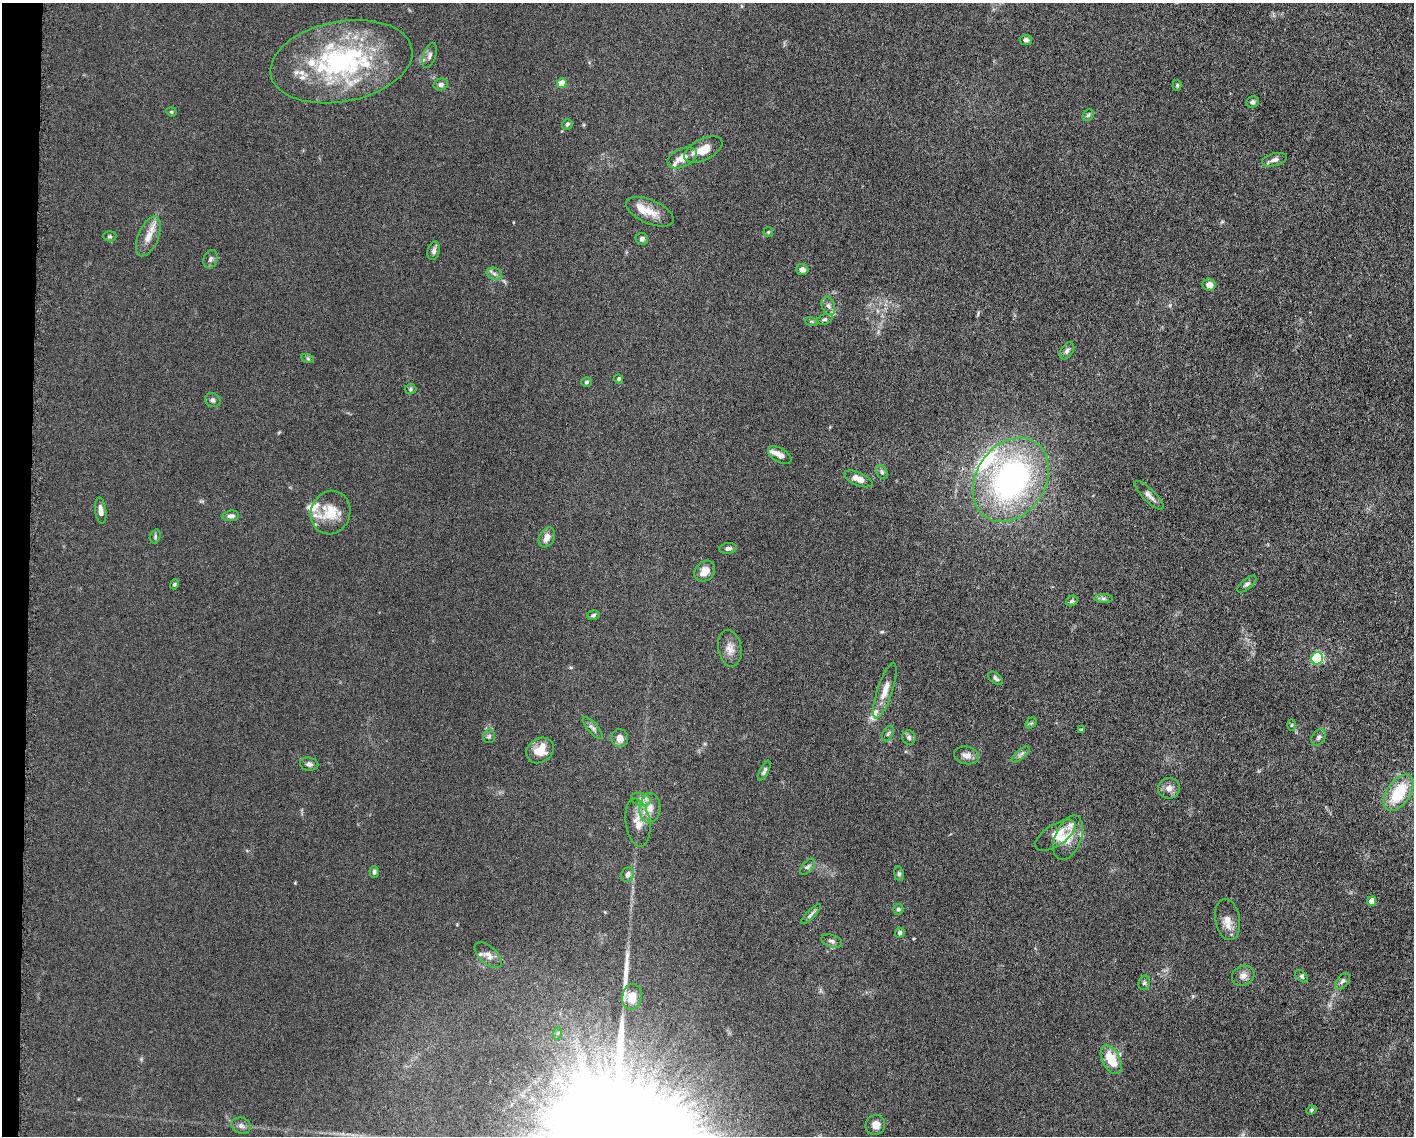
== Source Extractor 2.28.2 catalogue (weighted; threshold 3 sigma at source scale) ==
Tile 7 of 3 x 4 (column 1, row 3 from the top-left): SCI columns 223-1634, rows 1141-2274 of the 4582 x 4551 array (HDU 1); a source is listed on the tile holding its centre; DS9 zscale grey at full resolution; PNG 1416 x 1138 px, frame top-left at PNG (2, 3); each listed source drawn as its Kron ellipse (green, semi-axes under 4 px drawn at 4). Shown black and unused: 2% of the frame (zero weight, under 5 of 10 exposures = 2% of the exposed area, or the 3 px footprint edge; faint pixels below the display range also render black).
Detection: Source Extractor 2.28.2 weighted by HDU 2 'WHT'; one run over the whole footprint, this tile lists its part. Background 0.0225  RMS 0.0022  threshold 0.00881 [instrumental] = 3 sigma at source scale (4.09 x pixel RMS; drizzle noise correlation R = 1.36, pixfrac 0.8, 0.05/0.05 arcsec/px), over >= 5 px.
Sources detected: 111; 1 too faint to see at this stretch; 1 long thin detection or spike segment (spike, bleed or trail) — neither listed nor drawn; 14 inside a brighter listed object's ellipse — not listed separately; the other 95 listed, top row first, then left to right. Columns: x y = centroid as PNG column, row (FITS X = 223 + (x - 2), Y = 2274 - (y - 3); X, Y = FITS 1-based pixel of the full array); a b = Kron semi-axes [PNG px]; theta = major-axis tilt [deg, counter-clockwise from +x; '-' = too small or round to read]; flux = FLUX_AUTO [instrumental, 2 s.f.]
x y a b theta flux
1026 40 6 5 - 0.56
430 56 13 6 72 0.75
341 62 72 40 11 35
562 83 5 5 - 3.4
441 84 7 6 - 0.68
1177 85 5 4 - 0.26
1253 102 6 5 - 0.57
171 112 5 4 - 0.27
1088 115 6 5 - 0.36
567 124 5 5 - 0.47
703 150 20 10 26 2.6
682 158 16 9 25 2.3
1274 160 12 6 15 0.88
650 212 25 12 -23 3
768 232 5 5 - 0.22
110 236 7 5 -1 0.3
148 236 21 10 67 2.3
642 239 6 6 - 0.59
434 251 9 6 75 0.65
210 259 9 6 70 0.6
802 269 6 5 - 0.88
494 274 8 6 -21 0.56
1209 285 6 6 - 1.3
828 306 9 6 -68 0.7
825 319 8 5 19 0.42
811 321 6 4 -18 0.27
1067 351 9 6 57 0.6
308 359 6 4 -19 0.29
619 379 4 4 - 0.35
586 382 5 4 - 0.35
410 389 6 5 - 0.31
213 400 8 6 -27 0.6
780 455 13 7 -31 1.2
882 472 8 5 -60 0.46
858 479 15 6 -23 1.7
1011 480 45 34 56 53
1149 495 19 6 -45 1
101 511 13 5 -82 1.1
330 512 22 19 68 4.9
231 516 8 5 9 0.63
155 536 7 5 73 0.36
547 537 10 7 64 1.4
728 548 8 5 8 0.62
705 571 11 9 49 1.8
174 584 5 4 - 0.32
1247 584 11 5 40 0.54
1103 598 9 4 0 0.49
1072 601 6 5 - 0.35
593 615 6 4 14 0.42
730 648 18 11 -80 1.9
1317 658 6 5 - 22
995 678 8 5 -40 0.46
885 691 29 7 72 2.4
1031 723 6 4 44 0.3
1292 725 6 4 88 0.22
592 728 13 5 -48 0.64
1081 730 3 3 - 0.37
888 734 8 5 62 0.4
489 736 7 5 88 0.43
909 737 7 6 - 0.54
1319 737 9 6 58 0.56
620 738 9 8 - 1.4
540 750 14 12 36 3.2
1021 754 11 4 40 0.59
966 755 12 8 -13 1.4
309 764 9 6 -9 0.64
764 771 11 4 64 0.53
1169 788 11 10 - 1.4
1399 793 20 11 56 8.2
641 799 10 6 -10 0.82
650 808 15 10 85 2
638 823 24 12 -81 2.6
1055 835 23 10 33 2.7
1068 838 23 13 68 3.2
807 867 10 5 48 0.48
374 872 6 4 89 0.43
899 874 7 5 -81 0.38
628 875 7 6 - 0.98
1372 901 5 4 - 2
898 909 5 5 - 0.34
811 914 13 4 45 0.53
1228 920 21 12 -80 2
900 933 5 5 - 0.63
832 941 11 6 -20 0.61
488 955 17 8 -42 1.3
1243 976 12 9 27 1.2
1302 976 7 5 -46 0.39
1342 981 10 5 52 0.6
1144 983 7 5 74 0.42
632 997 13 9 80 2.9
558 1033 6 4 71 0.32
1111 1060 15 8 -62 4.8
1311 1110 5 4 - 0.27
875 1125 10 9 - 1.5
241 1126 10 8 -16 0.76